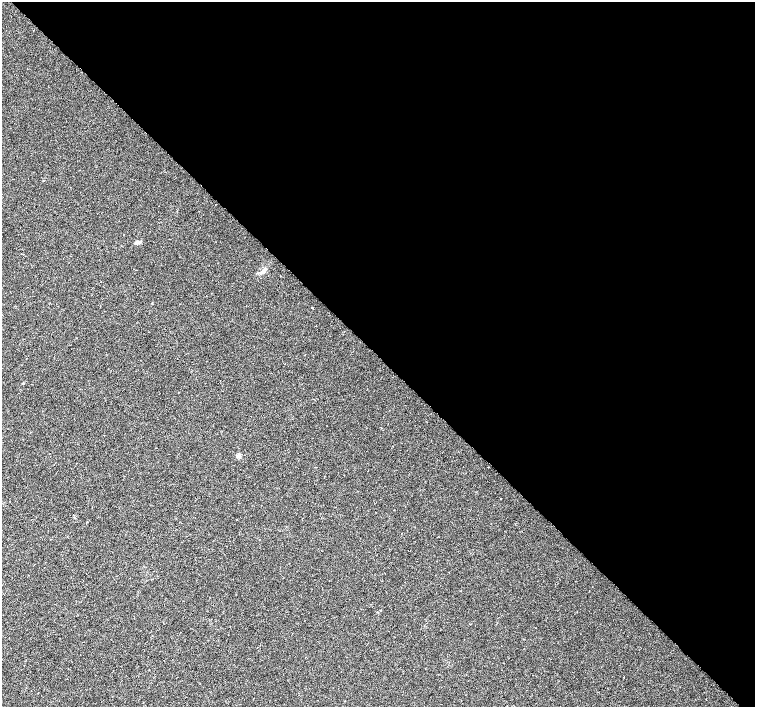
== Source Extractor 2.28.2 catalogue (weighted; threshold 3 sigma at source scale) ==
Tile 8 of 4 x 4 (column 4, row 2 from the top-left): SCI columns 4517-6022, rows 2970-4378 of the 6024 x 6005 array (HDU 1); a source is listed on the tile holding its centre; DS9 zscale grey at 2 x 2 block average (1 PNG px = mean of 2 x 2 image px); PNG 757 x 709 px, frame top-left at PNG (2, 2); no overlay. Shown black and unused: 50% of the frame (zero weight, under 3 of 6 exposures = <1% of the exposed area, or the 3 px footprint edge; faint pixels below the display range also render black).
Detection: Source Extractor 2.28.2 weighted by HDU 2 'WHT'; one run over the whole footprint, this tile lists its part. Background 0.00658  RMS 0.0039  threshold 0.0159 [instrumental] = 3 sigma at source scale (4.09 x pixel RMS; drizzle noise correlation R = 1.36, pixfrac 0.8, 0.0396/0.0396 arcsec/px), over >= 5 px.
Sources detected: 11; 2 cosmic-ray / hot-pixel residue — not listed; the other 9 listed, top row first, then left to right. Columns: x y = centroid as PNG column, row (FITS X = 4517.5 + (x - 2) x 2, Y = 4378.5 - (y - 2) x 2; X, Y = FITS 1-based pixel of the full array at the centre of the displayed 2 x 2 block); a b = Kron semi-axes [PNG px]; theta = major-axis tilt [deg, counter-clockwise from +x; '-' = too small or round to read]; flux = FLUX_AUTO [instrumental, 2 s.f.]
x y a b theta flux
137 242 7 4 21 2.1
263 270 6 3 -40 1.4
152 303 3 2 - 0.39
312 308 2 2 - 0.76
23 383 2 2 - 0.8
178 392 2 2 - 0.89
238 456 2 2 - 11
488 467 2 2 - 0.28
380 610 2 2 - 0.46